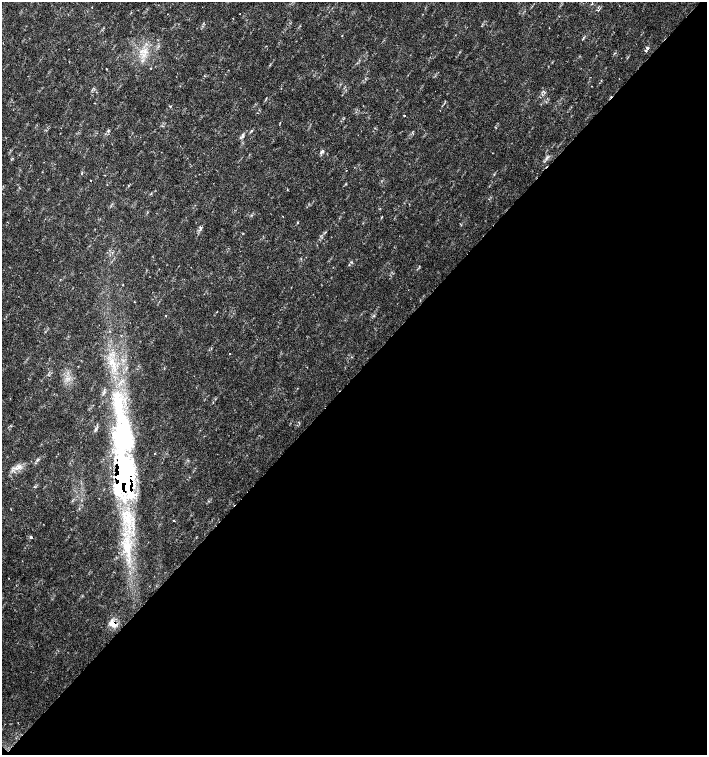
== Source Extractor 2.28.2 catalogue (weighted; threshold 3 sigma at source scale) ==
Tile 15 of 4 x 4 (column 3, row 4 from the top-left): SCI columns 3044-4453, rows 1-1505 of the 6023 x 6029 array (HDU 1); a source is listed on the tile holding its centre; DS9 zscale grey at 2 x 2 block average (1 PNG px = mean of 2 x 2 image px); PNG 709 x 757 px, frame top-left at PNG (2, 2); no overlay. Shown black and unused: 50% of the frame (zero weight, under 2 of 3 exposures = <1% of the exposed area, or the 3 px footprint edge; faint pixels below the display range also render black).
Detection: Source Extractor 2.28.2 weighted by HDU 2 'WHT'; one run over the whole footprint, this tile lists its part. Background 0.0178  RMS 0.0029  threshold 0.0129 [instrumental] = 3 sigma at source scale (4.5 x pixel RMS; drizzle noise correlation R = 1.50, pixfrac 1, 0.0396/0.0396 arcsec/px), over >= 5 px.
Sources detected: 29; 2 inside a brighter listed object's ellipse — not listed separately; the other 27 listed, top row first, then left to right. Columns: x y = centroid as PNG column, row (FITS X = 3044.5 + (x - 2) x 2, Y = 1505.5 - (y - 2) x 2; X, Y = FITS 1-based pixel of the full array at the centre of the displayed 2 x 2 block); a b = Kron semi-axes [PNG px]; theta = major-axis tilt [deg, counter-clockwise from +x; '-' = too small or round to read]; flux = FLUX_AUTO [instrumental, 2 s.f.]
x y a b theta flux
591 4 3 2 - 0.56
240 14 2 2 - 0.25
647 48 4 3 - 1.4
646 50 3 2 - 0.64
150 68 2 2 - 0.39
107 69 2 2 - 0.41
404 116 2 2 - 0.84
242 135 3 3 - 0.89
321 152 4 3 - 1.2
546 158 7 2 63 1.1
91 180 2 2 - 0.77
287 189 3 2 - 0.4
298 223 3 2 - 0.35
200 228 4 3 - 1.1
351 262 3 2 - 0.5
166 316 2 2 - 0.45
374 316 3 2 - 0.52
109 331 3 2 - 0.48
229 354 2 2 - 0.31
123 430 94 29 -82 150
155 453 2 2 - 0.54
19 467 7 3 25 2.3
124 476 41 20 89 190
173 520 2 2 - 0.44
31 537 2 2 - 1.8
127 548 20 9 83 17
113 625 8 5 -73 5.5
Overlapping masked pixels (flux is a lower limit): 3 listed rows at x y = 123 430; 124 476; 113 625
Diffuse or blended objects may show on this block-average render without a row.